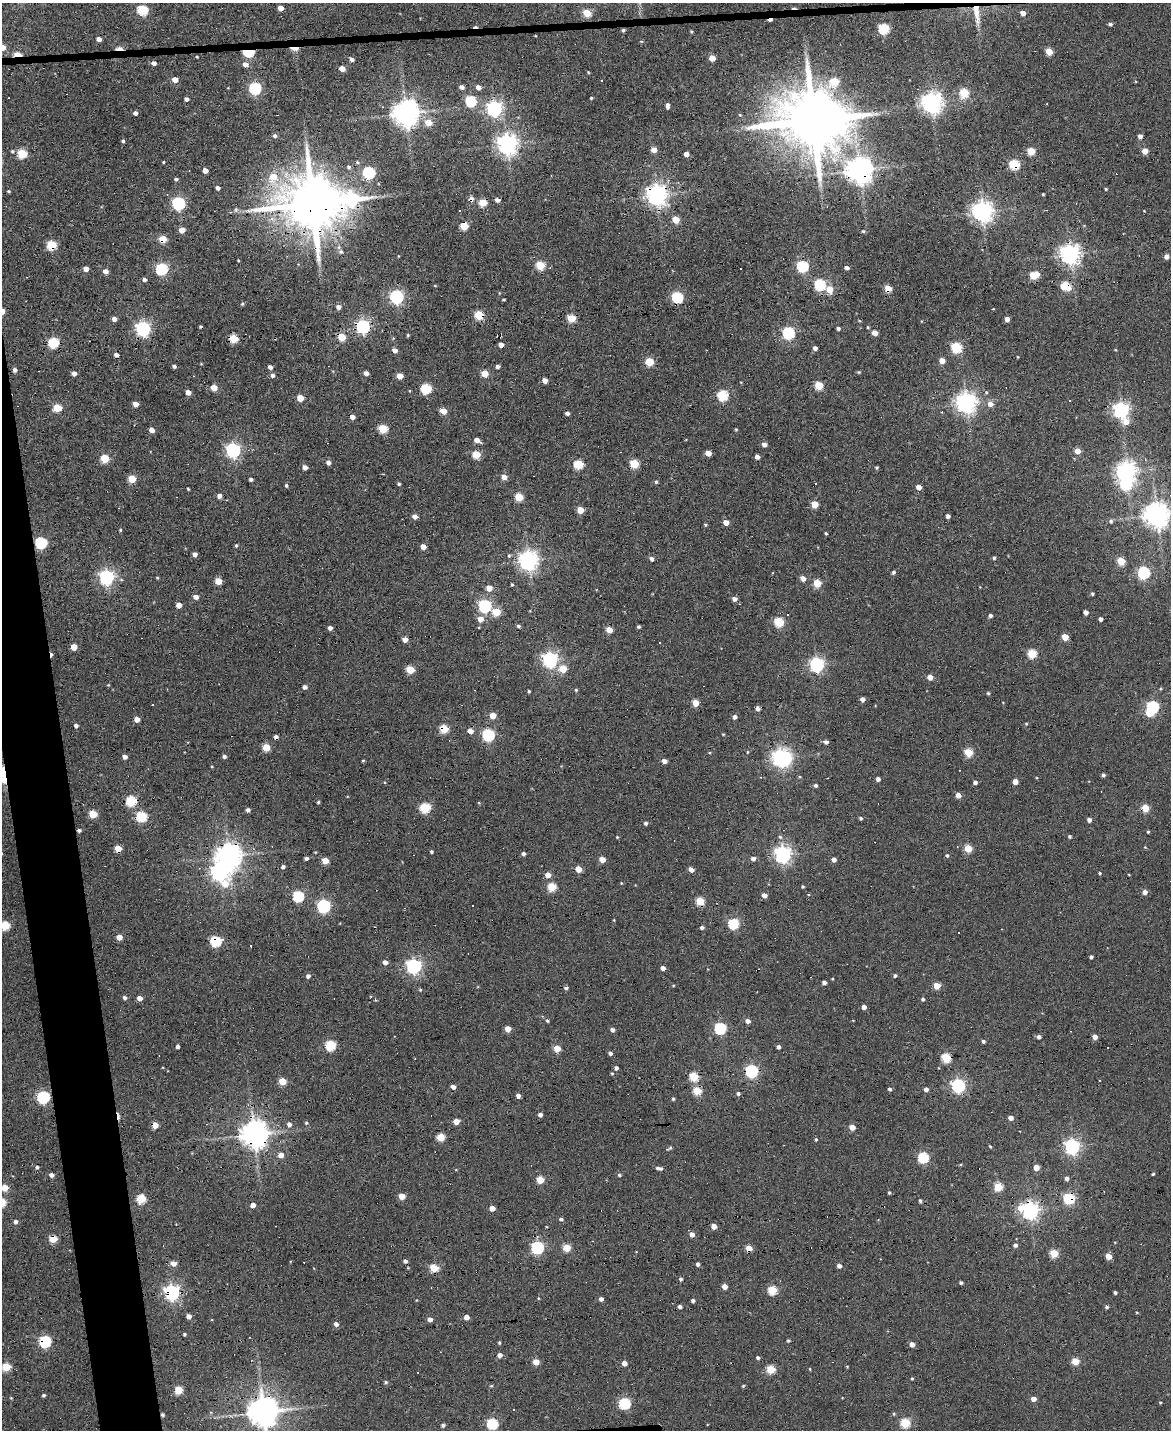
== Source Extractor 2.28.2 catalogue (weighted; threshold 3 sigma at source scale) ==
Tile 7 of 4 x 3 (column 3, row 2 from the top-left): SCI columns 2337-3505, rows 1559-2986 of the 4673 x 4652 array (HDU 1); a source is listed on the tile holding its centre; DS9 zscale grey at full resolution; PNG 1173 x 1432 px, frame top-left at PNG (2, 3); no overlay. Shown black and unused: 4% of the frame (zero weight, under 3 of 6 exposures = <1% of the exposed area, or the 3 px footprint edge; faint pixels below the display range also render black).
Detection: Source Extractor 2.28.2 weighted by HDU 2 'WHT'; one run over the whole footprint, this tile lists its part. Background 0.137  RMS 0.0091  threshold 0.0372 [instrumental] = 3 sigma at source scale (4.09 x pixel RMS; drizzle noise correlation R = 1.36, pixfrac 0.8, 0.05/0.05 arcsec/px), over >= 5 px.
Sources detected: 481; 3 inside a brighter object's white glare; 24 cosmic-ray / hot-pixel residue — not listed; the other 454 listed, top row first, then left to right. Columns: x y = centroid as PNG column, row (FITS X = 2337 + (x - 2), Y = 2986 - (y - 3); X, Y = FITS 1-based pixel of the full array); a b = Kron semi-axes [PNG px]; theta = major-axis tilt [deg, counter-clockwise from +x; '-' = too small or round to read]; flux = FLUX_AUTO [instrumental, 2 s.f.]
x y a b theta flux
281 8 4 4 - 6.4
142 10 6 5 - 60
587 13 5 4 - 26
1023 13 4 4 - 5.9
976 14 31 7 -82 12
1110 24 4 4 - 1.7
884 29 5 5 - 67
623 30 3 3 - 1.5
691 31 3 3 - 1
99 39 4 4 - 4.9
641 41 5 3 - 0.64
2 47 5 4 - 13
294 48 8 3 -2 12
119 49 9 3 0 7.4
1049 51 5 4 - 18
249 52 6 4 1 85
18 55 6 3 -1 23
197 57 3 2 - 0.78
712 58 4 4 - 11
352 59 4 4 - 2.7
154 63 4 4 - 3.5
245 64 6 5 - 4.4
342 69 4 4 - 8.6
588 72 3 3 - 0.82
175 80 5 4 - 7.5
601 80 2 2 - 0.68
461 87 4 4 - 3.5
478 87 5 4 - 4.9
255 88 6 5 - 110
964 93 5 5 - 43
591 98 3 3 - 0.98
186 99 4 4 - 3.2
471 101 6 5 - 73
932 102 7 7 - 600
667 106 6 3 -88 3.4
494 108 6 6 - 260
135 113 4 4 - 3.5
406 113 8 8 - 1000
740 115 4 4 - 0.88
813 120 19 18 - 9100
428 122 6 6 - 13
275 136 5 5 - 1.8
1140 136 4 4 - 3.6
123 141 4 3 - 1.4
507 144 7 7 - 570
654 150 5 5 - 6.9
12 151 5 4 - 1.1
1031 151 5 5 - 24
1145 151 4 4 - 12
22 154 5 5 - 44
686 154 4 4 - 4.9
163 162 3 3 - 0.73
357 162 5 4 - 1.2
1014 164 5 5 - 62
348 167 6 5 - 1.8
205 170 4 4 - 5.6
860 170 8 8 - 1000
369 173 6 5 - 110
176 179 5 3 - 1.4
218 188 4 4 - 2.5
1106 189 3 3 - 1.1
9 191 4 3 - 0.9
1043 194 3 2 - 0.77
657 195 7 7 - 580
351 199 16 10 4 150
497 200 4 4 - 4.9
482 202 5 4 - 29
178 203 6 6 - 140
312 203 16 13 -25 7200
827 207 4 3 - 0.78
236 210 7 6 - 2
460 210 3 3 - 4.7
982 211 7 7 - 610
676 220 5 4 - 18
464 226 5 5 - 28
182 230 5 5 - 7.1
863 231 5 4 - 1.2
163 239 5 4 - 19
52 245 5 5 - 48
341 252 6 6 - 2.1
1070 254 7 7 - 520
1166 256 4 4 - 4.9
540 265 5 5 - 37
802 266 5 5 - 84
847 268 4 4 - 3.3
86 269 4 4 - 6.5
161 269 6 5 - 98
105 271 4 4 - 5.2
1034 275 7 5 22 28
144 280 4 4 - 2.5
820 285 6 5 - 86
435 286 4 3 - 0.57
1066 286 7 6 - 30
888 288 5 4 - 22
829 289 5 5 - 15
397 297 6 6 - 170
677 297 5 5 - 81
504 299 3 3 - 1
242 304 4 4 - 1.2
338 307 5 4 - 3.9
479 315 5 4 - 50
571 318 5 5 - 34
114 319 4 4 - 4.4
1007 319 4 4 - 5.6
859 321 4 3 - 0.76
363 326 6 5 - 190
201 327 3 3 - 1.1
868 327 4 3 - 0.87
838 328 3 3 - 2.3
143 329 6 6 - 210
788 333 6 6 - 110
875 333 4 4 - 8.6
408 335 4 4 - 0.91
342 337 5 5 - 22
234 338 5 5 - 41
53 343 5 5 - 69
501 345 4 4 - 5.6
956 347 5 5 - 66
815 348 4 4 - 3.3
395 350 5 4 - 4.7
116 355 4 4 - 3.3
942 361 4 4 - 11
649 362 5 5 - 30
174 366 4 4 - 2.3
497 366 4 3 - 3.1
270 367 4 4 - 3.2
15 370 5 4 - 2.5
859 372 4 3 - 0.95
74 373 4 4 - 4
366 373 4 4 - 3.7
485 374 5 4 - 19
272 375 5 5 - 2.6
400 376 5 4 - 9.8
545 380 4 4 - 6.5
819 385 5 5 - 30
214 388 5 5 - 10
426 389 5 5 - 61
188 392 4 4 - 7.6
723 395 5 5 - 68
300 398 5 4 - 14
1070 400 3 3 - 2.5
966 402 7 7 - 550
135 404 4 4 - 7.9
990 404 6 5 - 5.5
57 408 5 5 - 31
1121 410 6 6 - 290
443 411 5 4 - 14
567 413 4 4 - 2.9
352 417 4 4 - 5.2
1126 422 9 8 - 9.1
383 429 5 5 - 38
736 429 4 3 - 0.84
152 430 5 4 - 4.8
477 440 6 4 -29 5.5
764 444 4 4 - 4.3
233 450 6 6 - 210
1077 451 4 4 - 9.7
708 453 4 4 - 8.6
476 455 5 5 - 29
757 457 4 4 - 4.3
104 458 5 5 - 31
1145 459 4 4 - 0.98
328 462 5 4 - 3.4
578 464 5 5 - 41
634 464 5 5 - 36
305 467 4 4 - 4.3
877 468 4 4 - 1.2
1126 472 7 7 - 440
504 477 4 4 - 8.1
132 479 5 5 - 24
251 479 4 3 - 2
656 482 4 4 - 1.5
399 484 4 4 - 1.4
286 485 4 3 - 1.4
919 487 4 4 - 6.4
188 489 3 3 - 0.93
219 496 4 4 - 4
519 497 5 5 - 25
815 504 5 5 - 17
580 510 5 4 - 15
1157 515 8 7 - 900
948 516 4 4 - 3
415 517 5 4 - 5.2
1111 521 6 5 - 1.8
726 522 4 4 - 8.3
705 525 4 4 - 1.1
120 530 4 3 - 0.85
826 533 3 3 - 1.1
41 543 6 5 - 92
236 546 5 4 - 1.2
423 547 4 4 - 7
195 554 4 4 - 4
509 556 5 4 - 1.2
994 558 4 3 - 1.6
651 559 5 5 - 2.7
528 560 7 6 - 500
1121 561 5 4 - 31
893 572 5 4 - 2
1144 572 6 5 - 120
106 577 6 6 - 240
803 578 5 4 - 6.7
218 581 5 5 - 15
817 583 5 4 - 26
512 584 3 3 - 1
489 588 4 4 - 10
1092 594 4 3 - 1.3
196 597 5 4 - 4.5
734 599 5 4 - 3.9
179 605 4 4 - 8.3
485 606 6 6 - 130
496 612 5 5 - 24
1086 612 4 4 - 3.6
990 615 4 4 - 2.2
480 619 6 6 - 7.3
1101 619 4 4 - 2.9
779 622 5 5 - 52
518 626 4 4 - 1.8
639 627 4 3 - 1.6
330 628 4 4 - 3.5
609 630 4 4 - 15
1065 637 5 4 - 16
405 639 4 4 - 7.7
74 647 5 4 - 13
1032 654 5 5 - 40
550 659 6 6 - 260
817 664 6 6 - 220
563 669 5 5 - 20
410 670 5 5 - 25
930 677 4 4 - 7.8
108 685 4 3 - 0.7
305 687 4 4 - 3.4
576 690 4 4 - 1.1
529 691 3 3 - 1.2
988 693 4 3 - 1.1
862 699 4 4 - 4.9
695 703 5 4 - 17
152 705 2 2 - 0.68
1153 707 5 5 - 120
758 708 4 4 - 4.4
492 716 4 4 - 12
734 717 4 4 - 3
137 719 4 4 - 7.1
1026 724 4 4 - 0.88
76 726 4 4 - 2.5
444 729 5 4 - 43
470 731 5 4 - 7.4
723 734 3 3 - 0.74
488 735 5 5 - 120
826 742 4 4 - 3.6
266 747 5 5 - 23
747 752 4 3 - 0.69
969 752 5 4 - 35
224 756 4 4 - 2.2
125 757 4 4 - 4.3
781 758 9 6 -4 440
363 761 3 3 - 0.91
664 761 4 4 - 4.4
2 775 19 10 -75 28
1103 775 4 4 - 1.8
878 779 4 4 - 3.4
975 782 4 4 - 2.6
1015 782 4 4 - 8.4
815 785 4 4 - 1.9
958 795 4 4 - 6.7
131 801 6 5 - 46
318 802 4 4 - 1.1
425 808 5 5 - 59
1145 808 5 4 - 24
248 810 4 4 - 2.5
93 814 5 5 - 28
142 817 5 5 - 60
861 818 4 3 - 1.3
1089 820 4 4 - 3.4
646 823 4 4 - 2
79 830 4 3 - 2.1
1148 832 3 3 - 0.92
1070 836 4 3 - 1.4
617 837 4 4 - 0.81
1145 847 4 3 - 0.72
118 848 5 4 - 17
968 848 5 4 - 28
431 852 3 3 - 1.5
523 854 4 4 - 2.1
783 854 6 6 - 350
947 855 5 4 - 1.4
229 856 8 7 - 910
306 858 4 3 - 2.3
753 858 4 4 - 3.9
602 859 4 4 - 12
834 860 4 4 - 4
325 861 4 4 - 15
283 867 4 4 - 2.3
578 869 5 4 - 11
691 870 4 4 - 5.3
220 872 9 7 -58 360
1100 873 4 3 - 0.98
548 875 5 5 - 7.1
621 883 4 3 - 0.58
803 886 3 3 - 1
552 887 5 5 - 35
1145 892 4 4 - 4.8
764 895 4 4 - 5.6
298 896 5 5 - 77
700 901 5 4 - 35
473 905 3 2 - 0.94
323 906 6 6 - 150
614 920 3 2 - 0.6
733 924 5 5 - 66
4 926 5 5 - 47
702 927 4 4 - 2.5
119 937 5 4 - 9.1
216 941 5 5 - 78
251 946 3 3 - 1.5
1091 957 4 3 - 2.1
385 962 5 4 - 4.7
414 966 6 6 - 250
663 968 4 4 - 4.3
308 976 4 4 - 2.9
895 976 4 4 - 1.6
832 979 3 2 - 0.69
824 983 4 4 - 3.3
673 985 4 3 - 0.73
936 986 4 4 - 15
566 988 4 4 - 2.1
420 990 4 4 - 0.91
125 998 4 4 - 2.7
140 998 4 4 - 6.7
923 999 4 4 - 1.8
864 1007 4 4 - 4.6
547 1021 4 4 - 1.3
748 1021 5 4 - 4.4
720 1028 6 5 - 84
508 1029 4 4 - 11
612 1030 4 4 - 3.1
1039 1037 4 4 - 2.7
1095 1037 4 4 - 4.9
983 1041 4 3 - 2
330 1045 5 5 - 61
178 1046 4 4 - 2.7
778 1047 4 3 - 3
557 1049 5 4 - 19
610 1053 4 3 - 2.4
946 1058 5 5 - 38
616 1068 4 4 - 2.3
751 1071 6 6 - 110
612 1073 4 4 - 0.93
694 1077 5 5 - 46
282 1081 5 4 - 21
958 1085 6 6 - 190
453 1087 4 4 - 4.1
889 1089 4 3 - 2
926 1089 4 4 - 3.2
697 1091 5 4 - 34
738 1093 5 4 - 1.9
518 1096 4 4 - 3.4
43 1097 6 5 - 130
673 1099 4 3 - 1.2
540 1115 4 4 - 3.4
1011 1118 4 4 - 4.8
456 1121 5 4 - 8.1
306 1123 4 4 - 1.4
289 1124 5 5 - 3.7
155 1125 4 4 - 19
852 1127 4 4 - 7.8
254 1134 8 8 - 1200
441 1137 5 5 - 30
816 1140 4 3 - 1.1
990 1146 4 3 - 0.86
1072 1146 6 6 - 260
669 1148 8 4 30 1.5
281 1155 5 4 - 6.7
923 1157 6 5 - 58
37 1167 4 4 - 1.9
659 1168 7 4 -8 2.5
1036 1168 4 4 - 9.9
1153 1174 3 3 - 1
51 1175 4 4 - 4.1
619 1175 4 4 - 1.3
1067 1178 5 4 - 2.6
540 1180 5 4 - 21
998 1187 5 5 - 37
5 1188 4 4 - 18
889 1193 4 3 - 1.2
402 1196 4 4 - 15
1069 1198 5 5 - 120
141 1199 5 5 - 45
920 1201 3 3 - 1.5
253 1205 4 4 - 6.5
492 1208 4 4 - 9.1
1030 1210 7 6 - 380
15 1221 5 4 - 3
714 1227 4 4 - 5.5
692 1234 4 4 - 6.3
53 1239 5 4 - 31
1115 1242 4 3 - 0.6
1015 1245 4 4 - 2.7
537 1248 5 5 - 130
567 1248 5 4 - 22
749 1248 4 4 - 11
1054 1254 5 4 - 30
1108 1256 4 4 - 12
405 1261 4 4 - 2.4
173 1263 5 5 - 7.6
698 1264 4 3 - 2.4
839 1266 4 4 - 3.5
434 1268 5 4 - 33
681 1279 4 4 - 1.6
961 1283 4 3 - 1.8
724 1286 4 4 - 7.2
772 1290 5 5 - 40
172 1292 6 5 - 290
1115 1292 3 3 - 1.9
538 1298 4 3 - 0.64
601 1299 4 4 - 3.2
693 1301 4 3 - 2.1
680 1307 4 3 - 2.5
1106 1307 4 4 - 1.6
1137 1312 4 3 - 0.71
189 1316 4 4 - 4.6
466 1317 4 4 - 6.8
430 1319 5 4 - 4.4
336 1324 5 4 - 3.7
184 1334 3 3 - 1.5
249 1337 3 2 - 0.59
788 1340 3 3 - 1.3
45 1342 5 5 - 110
499 1343 4 3 - 1.2
912 1344 4 4 - 5.4
500 1355 4 4 - 5
758 1357 4 4 - 1.9
1075 1361 5 4 - 20
536 1362 4 4 - 15
624 1363 4 4 - 5.8
847 1366 4 3 - 0.68
6 1367 5 5 - 35
771 1369 5 5 - 29
810 1369 4 3 - 0.66
912 1378 3 3 - 0.87
386 1382 5 4 - 1.4
491 1386 4 4 - 1
743 1386 4 3 - 1
179 1390 5 5 - 31
44 1395 3 3 - 1.5
11 1398 3 3 - 0.68
1033 1399 4 4 - 6.6
1160 1402 3 3 - 0.73
624 1403 6 5 - 78
514 1410 3 2 - 0.61
263 1412 9 8 - 1600
894 1414 5 4 - 1.1
162 1415 4 4 - 1.7
905 1423 5 5 - 45
492 1424 5 5 - 74
443 1425 4 4 - 1.9
Overlapping masked pixels (flux is a lower limit): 41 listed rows (the first 20) at x y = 976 14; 623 30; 294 48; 119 49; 249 52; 18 55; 813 120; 1014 164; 860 170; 657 195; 351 199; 482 202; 312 203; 163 239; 52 245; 1066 286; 888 288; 479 315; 571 318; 363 326
Isophote crosses this tile's border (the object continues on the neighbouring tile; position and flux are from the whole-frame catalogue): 6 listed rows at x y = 2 47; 1157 515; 2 775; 4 926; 5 1188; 263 1412